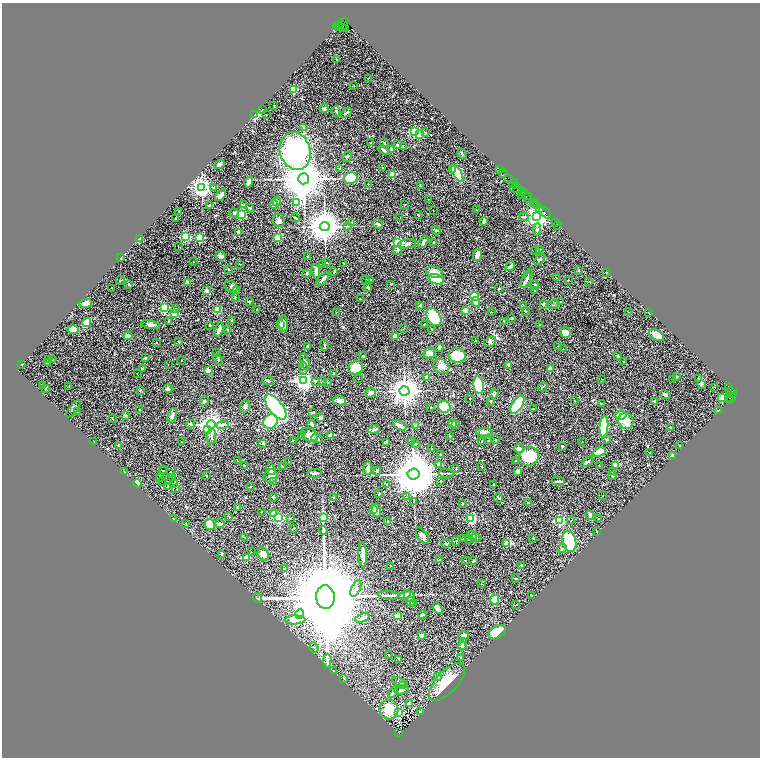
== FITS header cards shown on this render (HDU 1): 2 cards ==
NAXIS1  =                 1516
NAXIS2  =                 1511

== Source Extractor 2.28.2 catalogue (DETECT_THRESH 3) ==
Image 1516 x 1511 px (HDU 1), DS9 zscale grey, zoomed out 1/2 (1 PNG px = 2 x 2 image px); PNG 762 x 760 px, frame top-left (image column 1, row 1510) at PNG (2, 3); each listed source drawn as its Kron ellipse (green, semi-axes under 4 px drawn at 4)
Background 0.678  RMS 0.027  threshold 0.0797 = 3 sigma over >= 5 px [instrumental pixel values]
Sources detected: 519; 68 cannot appear on this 1/2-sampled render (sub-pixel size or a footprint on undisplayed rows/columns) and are neither listed nor drawn; the other 451 listed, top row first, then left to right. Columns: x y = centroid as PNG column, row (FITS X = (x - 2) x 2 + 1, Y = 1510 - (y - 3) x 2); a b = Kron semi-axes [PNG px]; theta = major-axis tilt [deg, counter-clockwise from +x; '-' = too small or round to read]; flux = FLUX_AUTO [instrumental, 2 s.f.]
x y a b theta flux
345 22 3 2 - 110
343 25 4 2 - 620
339 26 3 2 - 110
337 27 3 1 - 64
343 27 2 1 - 450
340 28 2 1 - 460
346 28 4 2 - 150
336 59 2 1 - 1.4
369 78 3 1 - 3.9
354 86 2 1 - 1.2
294 89 3 3 - 320
274 106 3 2 - 2.1
324 108 4 3 - 8.6
262 110 2 2 - 2.5
336 112 5 4 - 6.8
346 113 6 2 39 9.4
255 114 2 2 - 790
266 115 2 1 - 2
304 128 4 3 - 8.8
414 132 3 3 - 670
426 132 3 2 - 4.2
419 134 3 3 - 260
371 143 3 2 - 3.5
384 143 4 2 - 5.9
398 145 2 2 - 26
403 147 2 2 - 7.7
384 150 6 3 -29 13
392 150 4 3 - 18
295 151 19 15 -72 1200
462 154 5 3 - 6.6
347 157 5 3 - 5.1
219 164 5 3 - 26
339 168 2 2 - 3.2
383 168 2 2 - 3
452 169 2 2 - 53
500 170 2 1 - 68
457 173 9 4 -59 260
503 173 4 2 - 130
392 174 2 2 - 130
351 178 6 6 - 190
508 178 3 1 - 56
304 179 5 5 - 25000
249 182 5 4 - 34
513 183 4 2 - 97
368 184 4 3 - 4.9
515 185 4 2 - 250
420 186 2 2 - 4.6
202 187 4 4 - 3200
213 187 3 3 - 12
516 188 6 2 -5 260
522 191 3 2 - 280
521 194 2 2 - 140
221 195 6 3 52 33
526 196 6 2 -66 210
528 197 2 1 - 82
428 200 3 1 - 2.3
276 201 4 3 - 11
297 203 3 3 - 250
533 203 4 2 - 120
535 203 4 2 - 82
405 204 2 2 - 2.5
210 205 3 2 - 7.3
244 205 3 3 - 4.3
274 205 4 2 - 5.8
536 205 2 1 - 150
250 208 4 3 - 6.9
540 209 4 2 - 260
433 210 2 1 - 1.7
476 210 2 2 - 7.2
179 211 2 2 - 2.4
234 213 5 2 - 6.1
545 213 7 1 -42 22
241 214 4 3 - 260
418 215 3 2 - 4.7
537 216 4 4 - 4300
524 217 5 2 - 4.9
175 218 2 2 - 1.8
295 218 4 2 - 4.9
400 218 2 1 - 1.2
279 221 6 6 - 22
484 221 4 3 - 12
352 222 2 2 - 2.4
556 222 3 1 - 17
378 224 5 3 - 11
558 225 2 1 - 18
347 226 3 2 - 3
325 227 5 4 - 11000
537 229 6 3 86 6.6
436 230 4 3 - 7.5
238 232 2 2 - 52
185 237 3 3 - 540
278 237 3 3 - 300
139 238 4 3 - 25
199 238 3 3 - 510
423 242 6 3 61 12
434 242 2 2 - 17
398 243 3 3 - 680
407 244 9 4 7 18
178 247 2 1 - 1.5
540 249 2 2 - 3.3
397 250 2 2 - 28
536 251 3 2 - 2.5
477 255 6 3 75 33
221 256 5 4 - 13
307 257 2 2 - 2.8
121 258 3 1 - 2.4
539 259 6 3 51 7.9
193 262 2 2 - 6.5
327 263 3 2 - 4
240 264 3 1 - 1.7
344 264 2 2 - 2.3
323 265 3 2 - 2.5
510 266 5 3 - 21
229 270 4 2 - 2.9
578 271 2 2 - 16
316 272 7 4 -83 19
334 272 3 2 - 8
435 272 8 5 -16 49
606 272 2 2 - 2
307 273 4 3 - 4.8
556 277 3 2 - 2.1
323 279 8 2 52 17
370 279 3 2 - 3.3
436 279 8 5 -20 240
527 279 10 4 64 18
120 280 4 2 - 3.2
366 280 2 2 - 1.9
568 280 2 2 - 5.4
526 281 8 3 59 16
187 282 3 3 - 18
588 282 3 2 - 2.3
391 284 2 2 - 2.5
129 285 3 3 - 3.2
535 285 3 2 - 4.2
231 287 7 5 -29 11
112 288 2 2 - 1.8
368 288 4 3 - 6
499 289 2 2 - 5
207 291 3 2 - 60
236 291 2 2 - 19
534 291 2 2 - 4.3
474 296 4 3 - 210
235 297 2 2 - 11
360 299 2 1 - 1.8
249 302 3 2 - 6.6
476 302 5 4 - 14
560 302 3 2 - 2.4
86 303 6 4 8 30
544 304 2 2 - 37
523 305 2 1 - 1.1
553 305 6 2 8 5
420 306 4 3 - 4.6
164 308 3 3 - 380
176 308 3 2 - 2.9
257 309 4 2 - 3.6
217 310 4 3 - 96
466 311 2 2 - 110
525 311 3 2 - 3.3
491 312 3 2 - 2
628 312 3 2 - 2.1
336 313 3 2 - 1.9
649 313 2 1 - 1.6
174 314 3 2 - 210
434 317 10 6 -59 230
512 318 2 2 - 16
232 320 3 3 - 6.7
169 321 3 2 - 5.6
504 321 3 2 - 2.3
87 322 5 3 - 93
283 324 8 5 -87 26
424 324 3 2 - 1.7
151 325 9 4 -12 20
210 325 3 3 - 3
281 325 4 2 - 4.8
540 325 2 1 - 4.3
73 329 6 3 -1 95
219 329 8 3 72 20
227 329 3 3 - 3.4
403 329 3 2 - 1.8
432 329 4 2 - 3.2
565 332 5 5 - 32
657 335 8 5 -29 48
128 336 4 3 - 19
395 336 4 3 - 24
475 341 3 1 - 3.2
156 342 3 2 - 2.3
179 342 2 2 - 4.7
490 342 6 4 30 9.5
324 345 6 2 -89 4.4
308 346 3 2 - 5.2
558 346 3 2 - 1.5
439 347 3 3 - 21
563 349 2 1 - 1.3
216 353 2 2 - 2.2
429 353 6 5 - 31
457 355 8 7 - 230
363 356 2 2 - 3.6
618 356 4 3 - 9.5
145 358 2 2 - 4.6
218 359 6 2 -47 4.5
48 360 2 2 - 6.6
52 360 2 1 - 25
182 360 2 1 - 1.4
305 362 8 4 -72 12
624 362 3 2 - 2.7
47 363 2 2 - 3.4
22 364 2 2 - 2.8
168 365 2 1 - 1.2
509 365 3 2 - 16
441 366 8 7 - 27
303 368 6 2 -83 6.2
356 368 7 6 - 120
142 369 3 3 - 4
550 369 2 2 - 120
208 370 2 2 - 82
137 374 3 1 - 1.8
333 374 4 2 - 3.5
427 377 2 2 - 58
677 377 3 2 - 2.6
699 378 2 2 - 18
359 379 2 1 - 1.2
602 379 3 2 - 1.7
672 380 2 1 - 1.3
268 381 6 3 -21 8.6
304 381 4 4 - 2800
315 381 3 3 - 9.1
323 381 3 3 - 3.7
327 382 3 2 - 2.4
701 384 2 2 - 54
42 385 2 2 - 12
479 385 8 5 -83 290
69 386 3 1 - 2.1
543 387 5 2 - 3.2
715 387 2 1 - 36
45 388 4 2 - 3.9
729 388 3 2 - 230
168 389 4 3 - 18
140 390 3 2 - 2.9
404 391 5 4 - 8300
370 392 5 5 - 14
731 392 3 1 - 100
494 394 5 3 - 6.5
731 394 6 2 17 550
665 395 5 3 - 9.8
731 397 5 2 - 310
470 398 2 2 - 1.8
722 398 3 2 - 160
729 400 2 1 - 41
204 401 5 3 - 7
339 401 6 5 - 25
490 401 3 2 - 3.6
574 401 3 2 - 2.6
654 401 2 2 - 6.7
601 403 2 1 - 2.2
517 405 10 5 57 380
245 406 6 5 - 14
276 407 15 7 -52 930
431 407 2 1 - 2.6
444 407 6 5 - 170
73 409 10 3 52 12
140 409 2 2 - 5.7
533 409 2 2 - 9.7
718 410 3 2 - 2.8
77 412 3 2 - 2.1
313 412 3 2 - 8.7
125 415 4 3 - 13
172 415 7 3 72 20
621 415 6 4 10 270
320 417 3 3 - 13
113 419 4 1 - 2.7
270 421 8 6 38 280
626 421 8 7 - 68
191 424 4 4 - 7.2
211 424 4 4 - 4400
312 424 3 3 - 16
452 424 4 3 - 29
223 425 6 3 13 21
400 425 7 2 -27 23
415 425 3 3 - 6.4
456 425 2 2 - 3.4
604 427 11 4 85 250
670 428 3 2 - 4.7
374 429 6 3 15 12
208 430 4 3 - 62
484 432 8 4 2 20
310 435 9 6 -28 26
301 436 2 1 - 2.6
330 436 4 3 - 27
450 436 3 2 - 2.1
212 437 8 2 87 7.4
317 439 6 3 -21 12
606 439 4 3 - 6.2
293 440 2 2 - 2.7
496 440 2 2 - 2.7
411 441 3 3 - 3.2
482 441 4 3 - 4.2
489 441 3 2 - 2.3
582 441 2 1 - 1.4
94 442 2 2 - 4.5
181 442 2 2 - 1.7
386 442 3 3 - 15
263 443 2 2 - 17
416 444 3 3 - 5.7
119 445 3 3 - 4.4
562 446 3 3 - 5.9
680 446 3 2 - 4.8
431 449 2 2 - 6.6
519 449 5 3 - 46
599 452 7 3 21 110
650 452 3 2 - 2
441 454 2 2 - 4.6
673 455 2 2 - 46
529 456 10 9 - 230
237 460 2 2 - 1.9
515 461 2 2 - 2.8
289 462 2 2 - 2.1
587 462 7 3 35 13
439 464 3 3 - 13
599 465 2 1 - 2.5
616 465 4 3 - 48
244 466 3 3 - 4
282 466 4 2 - 2.9
482 466 3 2 - 4.1
271 469 6 3 -73 42
368 469 6 3 89 39
456 469 2 2 - 10
162 470 2 1 - 2
164 470 2 1 - 1.1
377 471 4 4 - 8.4
518 471 3 3 - 26
124 472 2 2 - 3
612 472 3 2 - 4.5
170 473 3 2 - 1.9
314 473 7 3 9 11
446 473 7 2 -1 6.1
413 474 6 5 - 33000
612 475 3 3 - 3.7
206 476 2 2 - 3.4
271 476 7 6 - 44
165 477 3 2 - 0.22
172 477 2 1 - 1.1
175 477 3 1 - 2.8
160 478 2 1 - 0.77
169 480 2 1 - 0.53
441 481 2 2 - 1.8
558 481 6 3 1 11
162 482 2 1 - 1.1
273 482 3 2 - 3.1
138 483 4 4 - 48
174 484 2 1 - 1.5
386 484 3 3 - 3.2
493 484 2 2 - 6.5
168 486 2 1 - 0.95
251 486 3 2 - 3.4
176 489 3 2 - 11
379 494 2 2 - 4
603 496 2 1 - 3.3
274 497 3 2 - 5.4
406 497 3 2 - 3.4
334 498 2 1 - 3.1
498 498 4 2 - 5
414 502 4 2 - 3.9
528 503 2 2 - 7.5
462 504 3 3 - 3.4
237 507 3 2 - 2.9
373 509 3 3 - 29
377 511 7 4 -79 23
262 512 2 2 - 12
274 514 3 3 - 160
590 515 5 3 - 12
229 517 2 2 - 1.8
323 517 3 3 - 320
279 518 3 3 - 610
290 518 2 2 - 2.1
599 518 2 1 - 1.4
174 519 3 2 - 2.8
471 519 3 3 - 550
559 520 3 3 - 670
571 521 2 2 - 2.6
388 522 2 2 - 15
186 523 2 2 - 2.3
210 524 5 5 - 88
220 524 4 3 - 11
294 528 2 1 - 2.2
323 530 4 3 - 4
597 532 3 2 - 2.5
472 535 5 3 - 13
422 536 9 4 -56 21
245 537 2 2 - 2
463 538 3 2 - 3
476 538 5 3 - 7
533 538 3 2 - 2
469 539 4 2 - 4.4
456 541 4 2 - 3.3
569 541 10 7 -77 370
507 543 3 2 - 110
446 544 5 3 - 9.4
562 548 5 3 - 6.9
251 552 2 1 - 2
222 554 3 2 - 8.8
263 554 7 5 -56 28
363 555 12 3 -87 32
247 558 2 2 - 98
440 560 4 2 - 4.5
465 561 2 2 - 7
473 561 3 2 - 7.1
521 565 2 2 - 3.7
390 566 3 2 - 2
284 569 4 3 - 6.1
516 578 3 2 - 2.6
482 584 2 1 - 3
356 589 8 4 64 23
389 595 10 3 -5 13
405 595 6 4 25 22
531 595 2 2 - 2.4
409 596 6 5 - 38
325 597 12 9 -84 150000
258 598 5 3 - 4.9
495 600 5 3 - 160
410 601 5 4 - 9.8
414 604 3 3 - 4.9
516 605 2 2 - 2.3
438 608 6 3 -57 25
300 614 5 4 - 14
422 615 4 3 - 11
398 616 4 3 - 43
362 618 7 3 20 8.1
295 620 10 4 1 64
497 632 9 6 33 120
421 635 4 2 - 12
464 635 5 3 - 27
463 644 6 3 66 14
462 646 4 4 - 9.9
314 648 5 2 - 5
389 655 2 1 - 2.4
461 658 3 2 - 3
399 659 3 2 - 4.7
327 661 7 4 87 13
334 671 2 2 - 2.3
438 676 4 3 - 6.2
344 678 3 2 - 2.6
400 682 8 3 -25 14
447 682 23 11 46 150
402 686 2 2 - 34
402 690 7 3 10 14
393 692 6 4 57 15
409 703 3 3 - 50
389 710 10 9 - 120
420 712 4 2 - 3.1
398 713 3 3 - 430
399 733 4 2 - 640
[68 sub-pixel or undisplayed-footprint detections neither listed nor drawn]